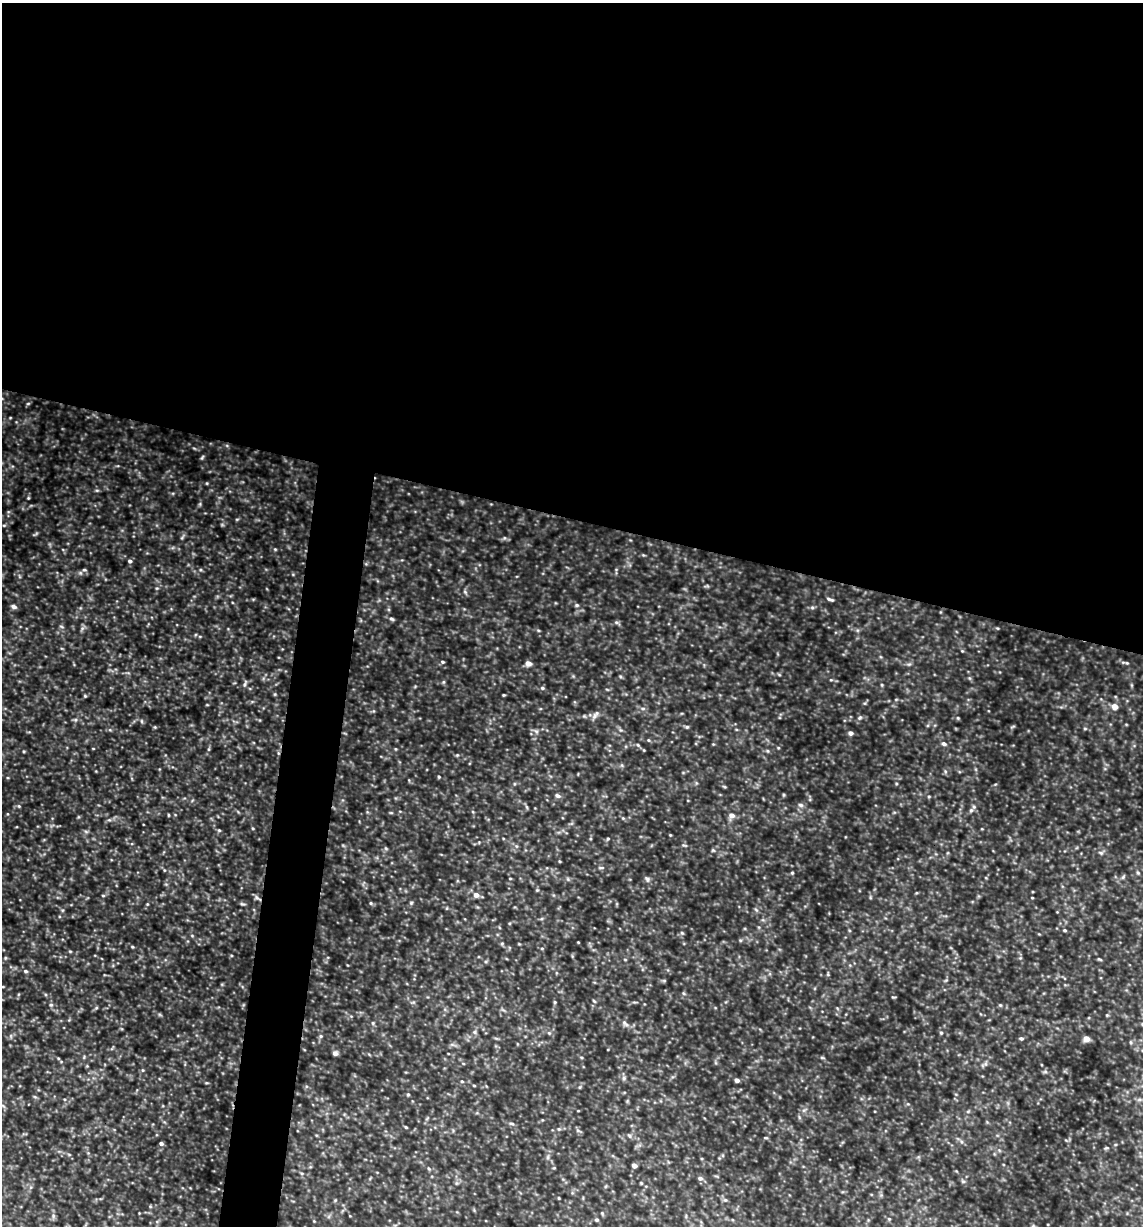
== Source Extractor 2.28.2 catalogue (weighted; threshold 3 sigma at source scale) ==
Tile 3 of 4 x 4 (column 3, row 1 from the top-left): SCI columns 2400-3540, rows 3675-4898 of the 4916 x 4899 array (HDU 1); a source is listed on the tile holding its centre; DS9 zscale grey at full resolution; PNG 1145 x 1228 px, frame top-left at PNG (2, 3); no overlay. Shown black and unused: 45% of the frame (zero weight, under 3 of 4 exposures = <1% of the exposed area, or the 3 px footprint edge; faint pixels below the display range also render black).
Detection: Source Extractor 2.28.2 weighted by HDU 2 'WHT'; one run over the whole footprint, this tile lists its part. Background 0.424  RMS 0.053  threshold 0.239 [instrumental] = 3 sigma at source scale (4.5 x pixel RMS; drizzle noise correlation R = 1.50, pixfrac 1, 0.05/0.05 arcsec/px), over >= 5 px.
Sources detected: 169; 1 too faint to see at this stretch — not listed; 1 inside a brighter listed object's ellipse — not listed separately; the other 167 listed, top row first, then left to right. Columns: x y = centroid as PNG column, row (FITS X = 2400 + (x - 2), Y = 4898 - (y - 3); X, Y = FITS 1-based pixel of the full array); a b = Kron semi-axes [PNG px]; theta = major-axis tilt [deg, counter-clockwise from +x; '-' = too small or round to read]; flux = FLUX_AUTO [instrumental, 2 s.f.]
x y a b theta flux
28 403 6 4 2 5.4
10 418 5 3 - 4
202 457 7 4 62 6.6
207 483 5 3 - 4.2
97 490 6 4 0 6.7
28 498 4 3 - 4.9
237 519 6 3 18 5.2
4 525 5 3 - 5.4
182 537 7 4 38 7.5
504 538 6 3 72 6
275 549 5 3 - 5.1
643 555 4 4 - 5.2
130 561 5 5 - 12
84 570 6 4 -18 8.5
157 588 5 3 - 5.1
465 592 7 4 -46 8.6
830 599 9 3 -19 10
577 605 6 4 -21 8
14 607 6 5 - 19
812 607 6 4 0 8.1
392 619 6 5 - 9.8
616 622 6 4 -43 8.6
61 626 6 3 -20 6.4
82 628 7 6 - 12
997 628 5 3 - 4.7
538 630 5 3 - 5.3
962 651 5 3 - 4.6
443 662 5 4 - 7.6
528 663 6 5 - 35
1127 663 5 4 - 5.6
909 664 7 4 18 7.9
969 678 6 4 -70 6.6
831 680 5 3 - 5.5
443 682 6 4 89 6.3
245 684 9 4 71 9.7
882 685 5 3 - 4.9
542 688 6 5 - 8.4
503 695 3 3 - 4.6
85 696 4 4 - 5.8
1115 706 6 5 - 45
643 708 7 4 -8 10
595 715 15 5 54 21
860 718 7 5 44 9.8
958 718 5 4 - 5.3
75 720 6 4 18 8.2
141 721 6 4 -89 6.5
155 727 4 4 - 5
687 727 5 4 - 7.1
1013 727 8 2 21 4.7
1085 728 6 4 0 6.4
536 731 7 4 -44 10
850 733 5 5 - 16
648 740 5 4 - 5.6
944 744 7 5 -31 13
638 745 6 4 -45 7.6
778 748 4 4 - 5
209 749 6 4 89 6.5
395 749 5 3 - 4.3
768 751 6 3 -70 5.9
278 753 6 3 -71 6.2
457 755 4 4 - 5.4
945 771 6 4 -73 7.6
439 777 4 3 - 5.4
724 786 6 3 -20 5.6
784 795 5 3 - 5.2
557 796 8 5 -23 14
929 796 5 3 - 5.2
801 805 8 6 -16 13
19 806 5 5 - 6.5
974 807 6 5 - 9.9
391 813 6 3 -18 5
168 815 4 3 - 4.5
731 815 6 6 - 31
623 818 4 4 - 5.5
109 820 6 4 17 9.3
253 828 4 4 - 4.8
219 830 5 4 - 6.3
86 832 6 4 -20 8
670 835 3 3 - 3.8
608 839 5 4 - 6.2
684 845 7 3 -35 6.5
386 848 6 4 -44 6.9
713 850 5 5 - 6.2
1101 853 7 5 -17 11
559 861 4 3 - 4.5
601 868 6 4 1 7.5
164 870 5 3 - 4.9
792 873 4 3 - 5.6
1138 873 5 4 - 6.7
1123 877 7 4 46 8.5
510 878 4 3 - 3.8
568 879 6 4 -71 6.8
647 879 8 6 -58 13
537 890 4 4 - 5.7
103 895 5 3 - 5.2
476 895 7 6 - 28
257 898 11 4 -33 13
1032 898 4 2 - 3.5
371 903 5 4 - 5.6
411 903 5 5 - 6.9
147 904 4 3 - 4.1
242 904 8 3 -12 7.5
447 908 5 3 - 4.3
1065 930 4 3 - 6.7
682 933 5 4 - 6.1
192 936 5 3 - 4.8
578 942 3 2 - 3.5
502 943 6 4 1 6.3
132 947 5 3 - 4.5
542 948 5 3 - 5
70 951 5 3 - 4.9
5 958 5 3 - 5.3
1099 959 7 3 -27 6.2
25 971 5 4 - 8.8
828 974 6 3 73 5.9
946 980 6 3 19 5.5
893 997 5 3 - 5.1
594 1001 5 3 - 5.4
555 1002 5 4 - 5.6
51 1005 5 5 - 7.6
1000 1005 5 4 - 5.6
96 1008 5 4 - 6
1107 1015 4 4 - 4.6
373 1023 5 5 - 6.9
625 1023 13 6 -40 21
1142 1024 5 3 - 4
474 1032 6 5 - 11
549 1033 7 4 -45 8.7
941 1033 5 4 - 6.9
321 1036 5 5 - 7.8
1021 1038 5 4 - 9
1086 1039 5 4 - 59
1131 1042 5 4 - 6
335 1053 5 4 - 23
58 1058 5 3 - 5
822 1058 6 4 -1 5.5
143 1070 5 3 - 5.2
1045 1072 6 4 0 8.1
624 1078 6 5 - 11
737 1080 4 4 - 20
462 1081 4 4 - 5.7
474 1085 4 3 - 4.2
580 1087 6 4 71 6.3
408 1094 5 3 - 5.3
35 1097 6 4 -19 6.1
804 1110 7 4 18 9.4
968 1111 6 4 19 6.1
799 1117 6 4 -72 7.1
512 1124 8 4 -2 9.2
406 1127 4 3 - 5.1
559 1129 5 5 - 6.5
578 1130 7 4 -44 9.7
630 1136 7 4 -33 10
766 1138 6 3 7 5.8
161 1144 4 4 - 12
1106 1148 5 4 - 6.1
548 1157 7 4 72 8.9
634 1166 4 4 - 27
429 1169 6 4 -58 6.8
700 1178 6 5 - 15
963 1181 6 5 - 8.7
559 1198 3 3 - 4.4
725 1200 6 5 - 9.6
150 1206 5 3 - 5.2
53 1216 6 5 - 12
889 1219 5 4 - 6.1
596 1220 5 5 - 7.8
Overlapping masked pixels (flux is a lower limit): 2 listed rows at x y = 278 753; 257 898
Isophote crosses this tile's border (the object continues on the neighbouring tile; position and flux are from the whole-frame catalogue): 2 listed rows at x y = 1142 1024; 596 1220
Unlisted compact peaks at least as high as the median listed source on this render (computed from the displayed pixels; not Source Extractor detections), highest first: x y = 275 694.